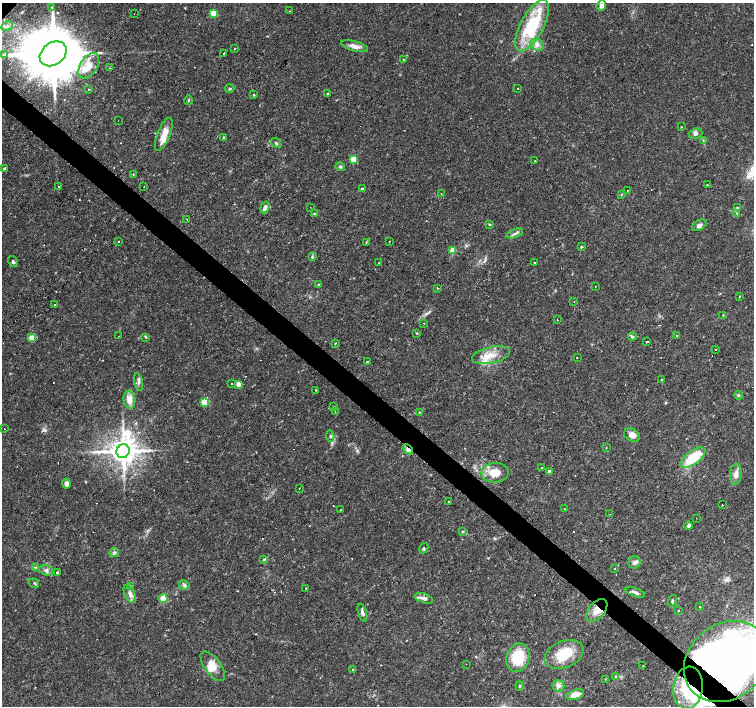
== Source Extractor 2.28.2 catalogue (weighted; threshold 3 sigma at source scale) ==
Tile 6 of 4 x 4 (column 2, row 2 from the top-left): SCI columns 1504-3006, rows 3045-4451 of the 6011 x 6021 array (HDU 1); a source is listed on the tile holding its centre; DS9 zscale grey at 2 x 2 block average (1 PNG px = mean of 2 x 2 image px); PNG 756 x 708 px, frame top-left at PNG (2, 3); each listed source drawn as its Kron ellipse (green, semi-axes under 4 px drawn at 4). Shown black and unused: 4% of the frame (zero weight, under 2 of 3 exposures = <1% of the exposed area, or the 3 px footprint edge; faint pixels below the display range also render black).
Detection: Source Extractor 2.28.2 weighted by HDU 2 'WHT'; one run over the whole footprint, this tile lists its part. Background 0.032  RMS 0.0033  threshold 0.0146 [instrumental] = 3 sigma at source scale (4.5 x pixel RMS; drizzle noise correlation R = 1.50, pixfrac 1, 0.0396/0.0396 arcsec/px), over >= 5 px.
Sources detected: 179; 3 inside a brighter object's white glare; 22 cosmic-ray / hot-pixel residue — neither listed nor drawn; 8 inside a brighter listed object's ellipse — not listed separately; the other 146 listed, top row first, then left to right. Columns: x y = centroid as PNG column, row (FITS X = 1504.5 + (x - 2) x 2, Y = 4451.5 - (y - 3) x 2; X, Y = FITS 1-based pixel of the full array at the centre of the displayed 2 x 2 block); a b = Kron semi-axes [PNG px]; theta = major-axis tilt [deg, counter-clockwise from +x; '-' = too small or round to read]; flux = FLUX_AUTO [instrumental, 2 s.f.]
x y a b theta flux
601 6 5 4 - 3
52 7 3 2 - 0.63
289 11 2 2 - 0.19
134 13 2 2 - 0.37
213 13 4 4 - 10
7 26 6 2 26 1.2
532 26 28 11 62 54
537 45 7 5 -29 3.4
355 46 14 5 -15 5
235 48 2 2 - 1.2
224 53 3 2 - 12
53 54 15 11 37 7900
4 55 2 2 - 6.5
403 60 2 2 - 0.87
89 66 14 8 58 11
109 68 3 2 - 0.34
230 88 5 2 - 0.84
518 88 2 2 - 0.42
88 89 3 2 - 0.96
327 94 3 2 - 0.61
254 95 3 3 - 0.64
189 100 4 2 - 0.69
118 121 2 2 - 0.8
681 127 2 2 - 0.36
164 134 17 6 68 9.3
696 134 7 5 20 2.5
224 137 4 2 - 0.6
703 140 4 3 - 0.79
276 143 5 3 - 1
353 159 4 4 - 11
535 161 2 2 - 0.83
340 166 5 4 - 1.1
5 168 2 2 - 19
133 174 3 2 - 0.62
707 185 2 2 - 0.93
59 186 2 2 - 0.8
144 187 2 2 - 0.39
362 189 4 3 - 0.94
627 190 2 2 - 0.49
441 194 2 2 - 0.35
621 195 3 2 - 0.46
265 207 6 3 71 3.6
310 207 2 2 - 0.8
737 208 3 2 - 0.7
737 213 3 2 - 0.54
315 214 4 3 - 0.83
187 219 2 2 - 0.89
490 225 3 3 - 0.67
699 225 8 5 33 2.8
515 233 9 2 21 1.7
390 241 2 2 - 1.3
118 242 2 2 - 0.6
366 242 2 2 - 1.9
581 247 4 3 - 0.81
453 250 4 4 - 7.3
312 257 3 3 - 0.85
13 262 6 3 -55 1.4
379 262 2 2 - 25
534 262 2 2 - 5.7
318 284 3 2 - 0.44
595 286 2 2 - 0.33
437 288 2 2 - 2.3
739 296 2 2 - 1
574 301 2 2 - 2.1
54 305 2 2 - 1.6
723 315 2 2 - 0.53
557 320 2 2 - 0.48
424 323 2 2 - 0.49
417 333 3 2 - 0.53
119 336 2 2 - 0.44
677 336 2 2 - 1.7
146 337 3 2 - 0.57
632 337 4 4 - 1.4
32 338 4 4 - 6.6
647 342 2 2 - 1.2
335 343 2 2 - 0.65
716 349 2 2 - 0.81
491 355 19 8 13 12
577 357 2 2 - 1
367 362 2 2 - 0.74
662 380 2 2 - 3.4
138 382 9 3 -78 2.1
231 384 2 2 - 0.53
239 384 3 3 - 11
315 390 3 2 - 0.37
739 395 4 3 - 0.79
129 400 9 6 -82 7.7
205 402 4 4 - 17
333 407 3 2 - 0.38
335 412 2 2 - 1.5
419 412 2 2 - 0.48
4 429 2 2 - 0.46
632 435 8 6 -28 5.6
330 436 6 2 -85 0.87
606 447 2 2 - 0.43
408 449 5 4 - 3.4
123 451 7 6 - 1400
693 457 14 6 37 30
542 467 2 2 - 0.74
549 472 2 2 - 5.3
495 473 14 10 5 13
736 474 10 6 85 4.7
67 484 5 3 - 2.5
299 488 2 2 - 0.92
449 502 2 2 - 1.2
723 505 2 2 - 0.35
565 509 2 2 - 0.33
340 510 2 2 - 0.36
610 514 2 2 - 3.1
696 518 2 2 - 0.68
689 526 4 3 - 2.1
463 531 4 3 - 0.78
424 548 5 3 - 1.3
114 552 5 4 - 2.1
264 559 4 3 - 0.74
634 562 6 6 - 2.7
35 567 3 3 - 0.8
615 568 2 2 - 1.7
46 570 7 5 -17 2.6
57 573 2 2 - 4.9
34 583 5 3 - 1
184 585 5 4 - 2.2
130 587 4 2 - 0.67
305 588 2 2 - 1
635 592 10 3 -21 2.4
130 594 10 5 -64 3.6
163 598 4 4 - 13
424 598 9 4 -17 3.3
672 601 6 3 70 1.2
700 606 2 2 - 3.1
597 610 13 8 50 8.5
678 611 2 2 - 0.7
362 613 9 3 -72 2.7
564 655 20 13 24 22
518 658 14 11 73 27
726 662 45 37 38 490
466 664 2 2 - 0.36
643 665 2 2 - 0.77
213 666 17 8 -53 9.7
353 670 2 2 - 3
616 676 3 2 - 0.78
605 679 3 2 - 0.33
520 686 4 3 - 0.86
559 686 6 5 - 2.8
688 688 21 14 83 29
575 695 9 5 17 8.2
Overlapping masked pixels (flux is a lower limit): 5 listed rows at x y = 53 54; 408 449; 597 610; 726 662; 688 688
Isophote crosses this tile's border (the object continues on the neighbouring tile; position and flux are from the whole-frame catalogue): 1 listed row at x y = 726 662
Diffuse or blended objects may show on this block-average render without a row.